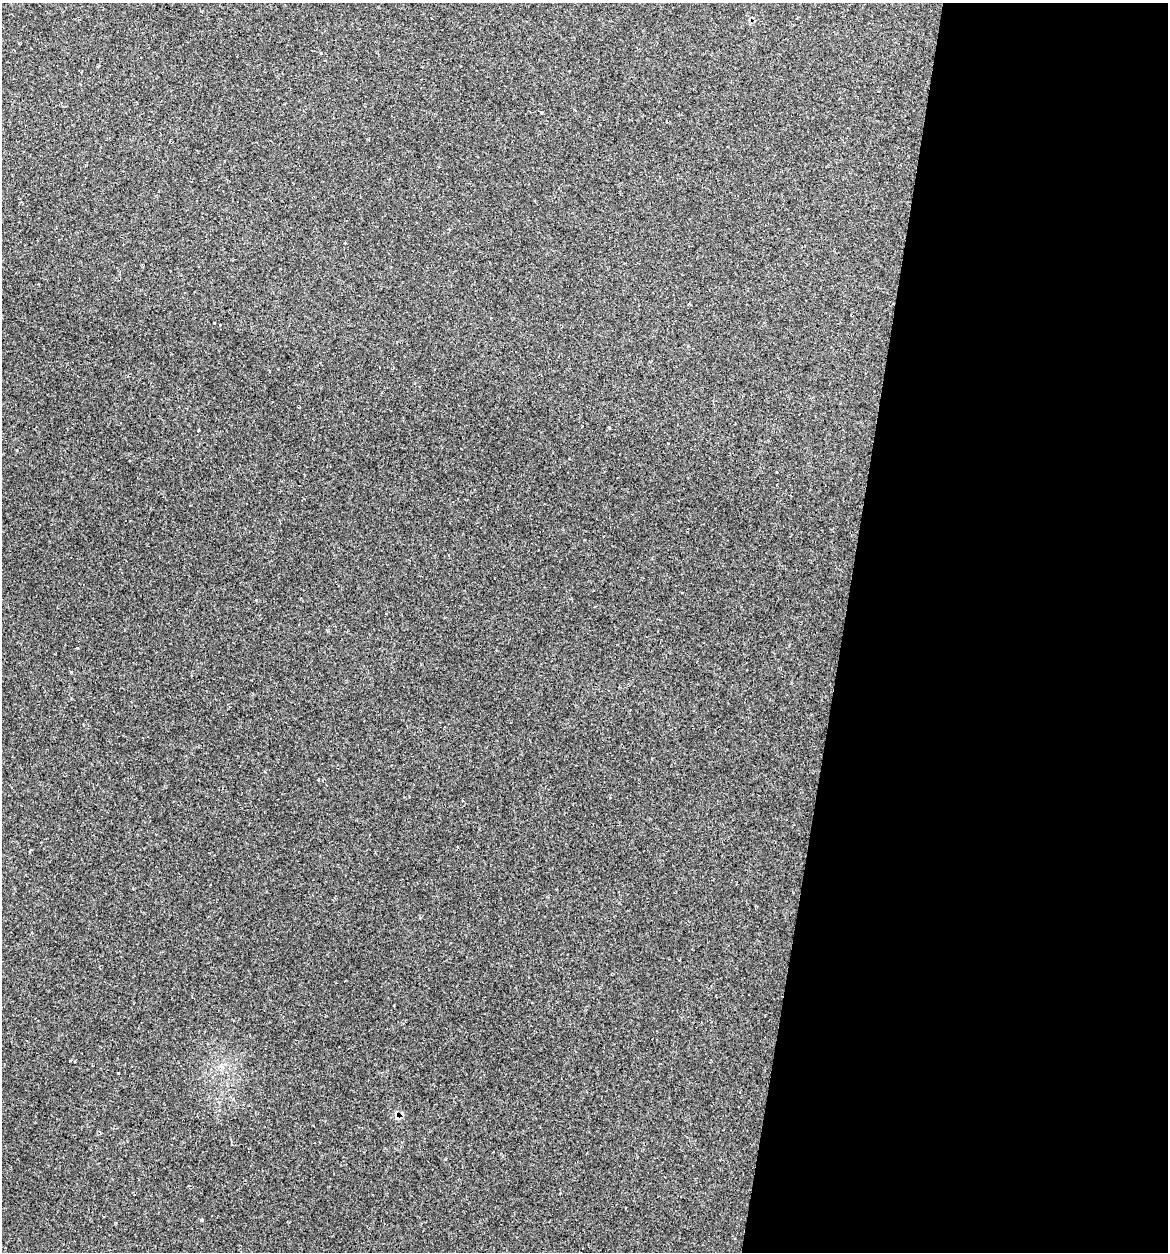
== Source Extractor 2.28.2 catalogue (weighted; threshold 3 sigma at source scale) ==
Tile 12 of 4 x 4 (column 4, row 3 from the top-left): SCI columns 3622-4787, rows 1282-2531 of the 5031 x 5032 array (HDU 1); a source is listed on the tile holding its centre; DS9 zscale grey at full resolution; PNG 1170 x 1254 px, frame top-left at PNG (2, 3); no overlay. Shown black and unused: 28% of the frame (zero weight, under 2 of 3 exposures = <1% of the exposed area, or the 3 px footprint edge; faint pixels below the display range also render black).
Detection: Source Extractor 2.28.2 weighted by HDU 2 'WHT'; one run over the whole footprint, this tile lists its part. Background 0.0939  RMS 0.006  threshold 0.0269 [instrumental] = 3 sigma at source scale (4.5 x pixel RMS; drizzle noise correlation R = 1.50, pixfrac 1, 0.05/0.05 arcsec/px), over >= 5 px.
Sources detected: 13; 2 cosmic-ray / hot-pixel residue — not listed; the other 11 listed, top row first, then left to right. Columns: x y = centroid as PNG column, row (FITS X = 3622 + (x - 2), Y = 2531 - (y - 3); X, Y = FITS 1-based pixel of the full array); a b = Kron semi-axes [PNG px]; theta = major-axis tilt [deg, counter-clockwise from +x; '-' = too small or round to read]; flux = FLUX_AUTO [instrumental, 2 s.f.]
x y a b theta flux
321 53 3 2 - 0.83
541 112 3 3 - 2
214 323 3 2 - 1.5
609 427 3 3 - 1.5
198 430 3 2 - 1.1
668 443 3 3 - 0.7
776 472 3 3 - 1.4
77 648 3 2 - 0.75
75 1061 3 2 - 0.52
119 1073 3 3 - 1.5
202 1220 4 3 - 1.8
Unlisted compact peaks at least as high as the median listed source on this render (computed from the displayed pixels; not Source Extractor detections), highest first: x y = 71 672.